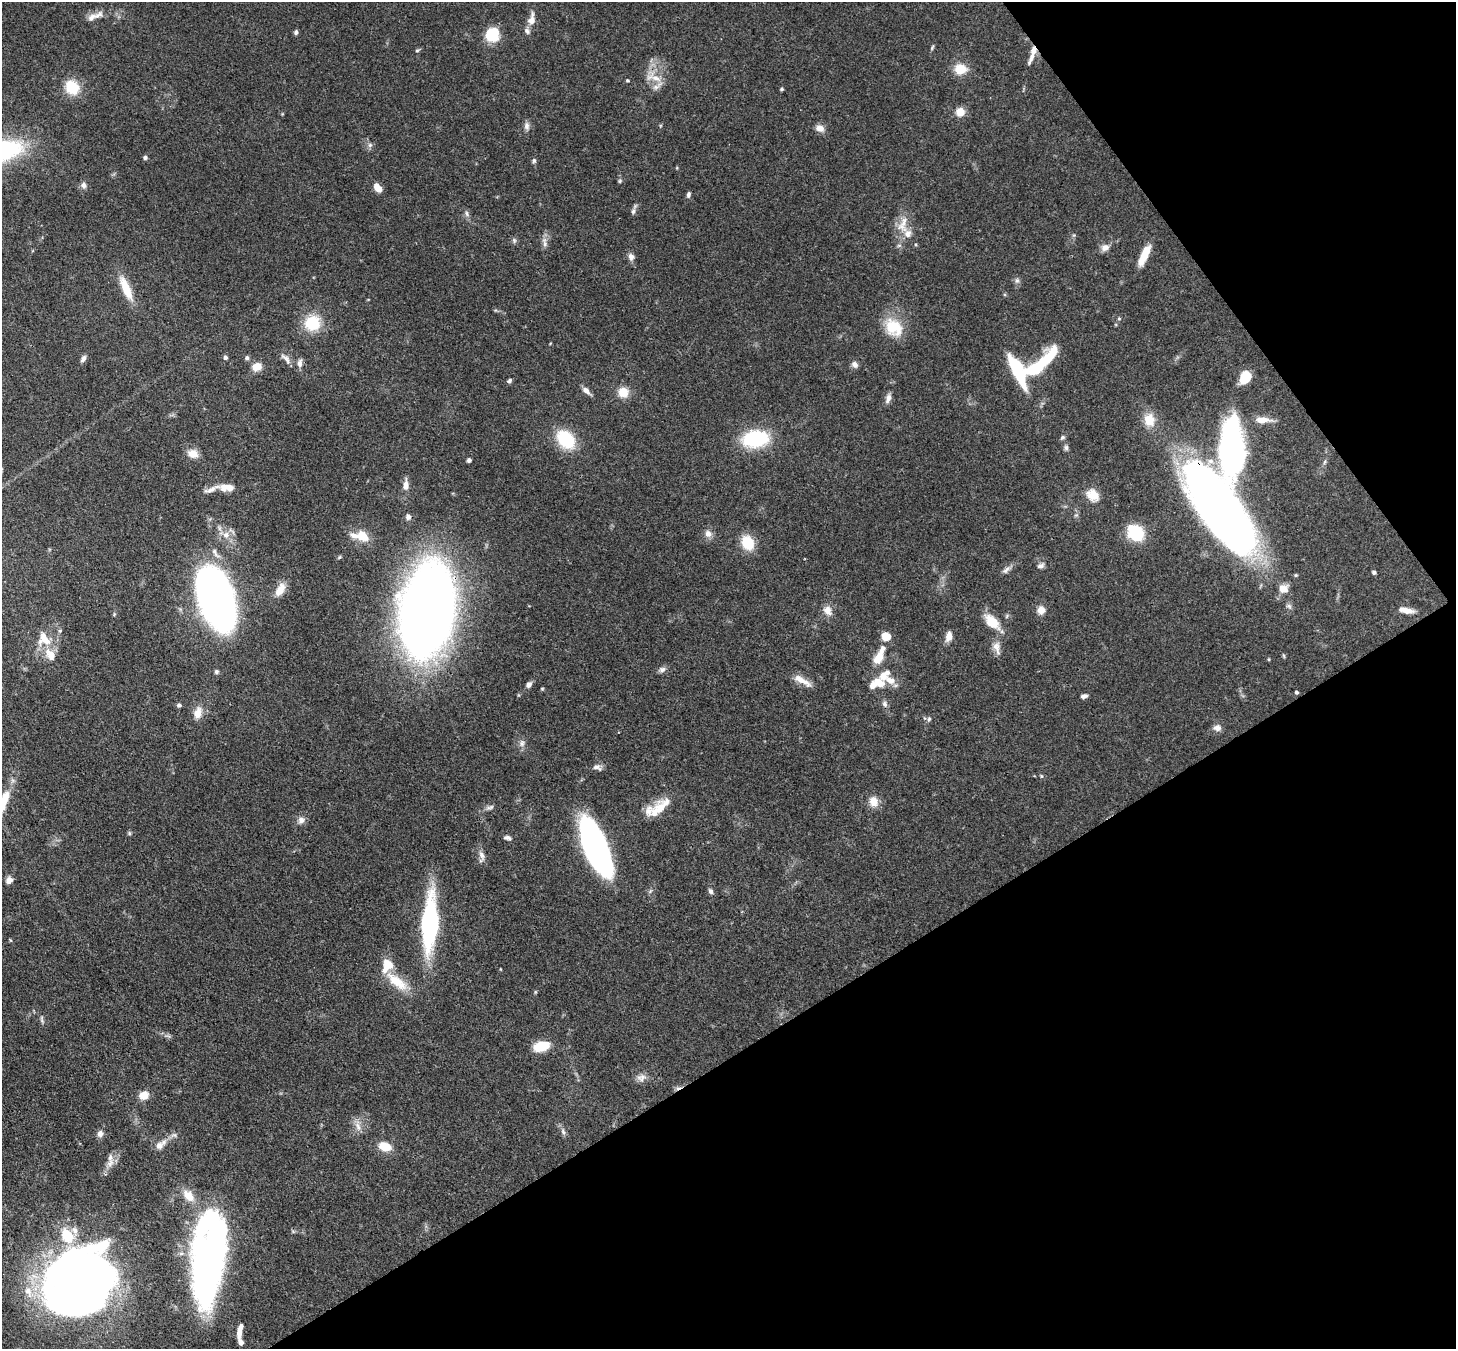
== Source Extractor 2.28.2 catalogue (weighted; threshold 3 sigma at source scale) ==
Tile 12 of 4 x 4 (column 4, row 3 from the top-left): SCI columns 4440-5893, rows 1698-3044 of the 5974 x 5947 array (HDU 1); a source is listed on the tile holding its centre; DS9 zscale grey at full resolution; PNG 1458 x 1351 px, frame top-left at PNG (2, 2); no overlay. Shown black and unused: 30% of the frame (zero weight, under 3 of 4 exposures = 7% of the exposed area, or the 3 px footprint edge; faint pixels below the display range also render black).
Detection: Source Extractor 2.28.2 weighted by HDU 2 'WHT'; one run over the whole footprint, this tile lists its part. Background 0.0965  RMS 0.004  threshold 0.018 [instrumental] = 3 sigma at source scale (4.5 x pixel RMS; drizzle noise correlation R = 1.50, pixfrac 1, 0.05/0.05 arcsec/px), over >= 5 px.
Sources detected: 155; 7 inside a brighter object's white glare — not listed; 17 inside a brighter listed object's ellipse — not listed separately; the other 131 listed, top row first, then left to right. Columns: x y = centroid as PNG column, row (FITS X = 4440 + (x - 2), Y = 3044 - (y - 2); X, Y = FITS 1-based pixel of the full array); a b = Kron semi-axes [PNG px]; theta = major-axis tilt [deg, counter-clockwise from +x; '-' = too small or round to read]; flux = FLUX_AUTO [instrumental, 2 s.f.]
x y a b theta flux
92 17 19 8 36 3.1
532 19 17 9 81 3.6
296 32 5 4 - 1
492 35 13 12 - 15
932 47 8 3 64 0.59
417 50 6 4 2 0.5
1032 57 22 6 65 2.8
960 69 12 10 4 8.1
656 78 20 9 -39 5.1
628 80 4 4 - 0.55
72 87 13 11 -50 13
782 89 4 3 - 0.66
960 112 9 8 - 5
527 126 11 7 -83 1.6
820 128 10 8 -19 2.7
370 145 7 6 - 1
145 158 4 4 - 0.93
534 160 7 5 89 0.84
620 181 6 4 23 0.57
84 185 8 7 - 1.4
378 188 11 6 -54 4.1
688 194 7 5 82 1
633 211 9 6 80 1.2
467 214 9 5 -72 1.2
903 225 26 13 77 7.1
514 240 7 5 -79 0.81
545 244 10 4 -90 1.4
1105 247 10 9 - 2.5
1144 255 23 7 65 8.1
631 257 9 8 - 1.9
1017 280 8 6 -90 1.1
126 288 30 9 -66 8.8
1119 319 5 3 - 0.44
312 323 15 14 - 16
894 327 23 19 -47 13
225 357 5 4 - 1
83 358 10 6 58 1.4
247 358 5 5 - 0.9
286 359 20 7 -47 2.5
300 363 11 6 83 2
855 365 8 7 - 1.8
1039 365 53 11 42 37
1016 366 15 9 -56 24
257 367 10 8 19 4.5
509 381 6 4 46 0.84
586 391 12 6 -45 2.1
623 392 12 12 - 5.4
888 398 13 6 71 1.9
1149 420 16 13 -87 6.7
1062 437 7 5 38 0.76
566 439 23 16 -47 17
755 439 22 15 6 32
1066 448 7 5 -89 1
1232 449 100 36 87 120
193 453 13 10 -15 4
469 460 4 4 - 1
1324 462 7 4 70 0.69
406 485 13 7 87 3
227 488 18 8 -1 4.9
1093 495 17 13 -44 5.5
1217 508 101 35 -52 270
408 517 7 6 - 1.6
1136 533 17 14 -46 17
708 534 10 9 - 2.3
226 535 10 9 - 3.2
361 536 22 10 -11 7.9
748 543 14 11 -62 12
1041 565 11 6 26 1.3
1006 570 13 6 41 1.6
1374 572 5 4 - 0.86
1296 575 5 4 - 0.5
1283 589 10 9 - 4.4
280 590 18 9 60 5.1
216 597 47 24 -71 290
828 610 12 9 -73 3.4
1041 610 10 9 - 3.1
1406 610 19 7 -11 3.9
427 611 52 29 77 820
114 614 5 4 - 0.48
992 622 22 12 -45 7.9
886 636 8 8 - 5.8
949 636 11 7 79 3.1
44 639 23 17 -60 8.3
997 648 19 8 -76 3.1
1284 656 6 3 -72 0.47
878 658 22 10 62 6.6
1269 659 5 3 - 0.36
662 669 10 7 15 1.4
216 672 6 6 - 0.79
802 680 26 7 -29 4.5
876 683 23 12 18 6.7
529 684 7 5 47 1.7
1297 692 4 3 - 0.8
1084 696 8 5 14 1.2
885 704 8 6 -67 1.3
179 705 6 5 - 0.89
198 713 16 10 73 4.4
929 719 6 5 - 0.78
1217 728 10 8 -2 2.2
522 743 10 8 -88 1.8
597 767 12 7 -22 1.8
1041 776 6 4 -89 0.48
874 802 14 11 -77 4.1
490 807 13 5 13 1.3
659 808 35 13 44 9.2
301 820 9 9 - 2
129 833 6 4 -90 0.59
507 838 10 6 -9 1.2
596 847 49 17 -67 130
482 855 15 7 -73 2.3
9 880 9 7 57 2.1
711 891 7 5 -64 1.1
429 924 49 14 87 67
10 940 5 3 - 0.37
397 981 35 13 -38 10
535 992 6 3 72 0.4
42 1020 9 4 -56 0.88
541 1046 13 8 13 13
641 1078 12 10 25 2.4
144 1095 10 8 36 4.8
358 1126 17 7 -78 2.7
563 1132 9 5 -64 1.2
100 1134 9 8 - 1.7
174 1135 10 6 5 1.4
159 1145 12 10 48 2.7
385 1147 10 7 -19 9.6
110 1158 13 7 -86 2.6
188 1196 20 12 -46 5.9
208 1260 89 27 84 200
81 1285 86 57 59 280
240 1330 16 5 79 3.8
Overlapping masked pixels (flux is a lower limit): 3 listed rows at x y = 1232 449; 1217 508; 427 611